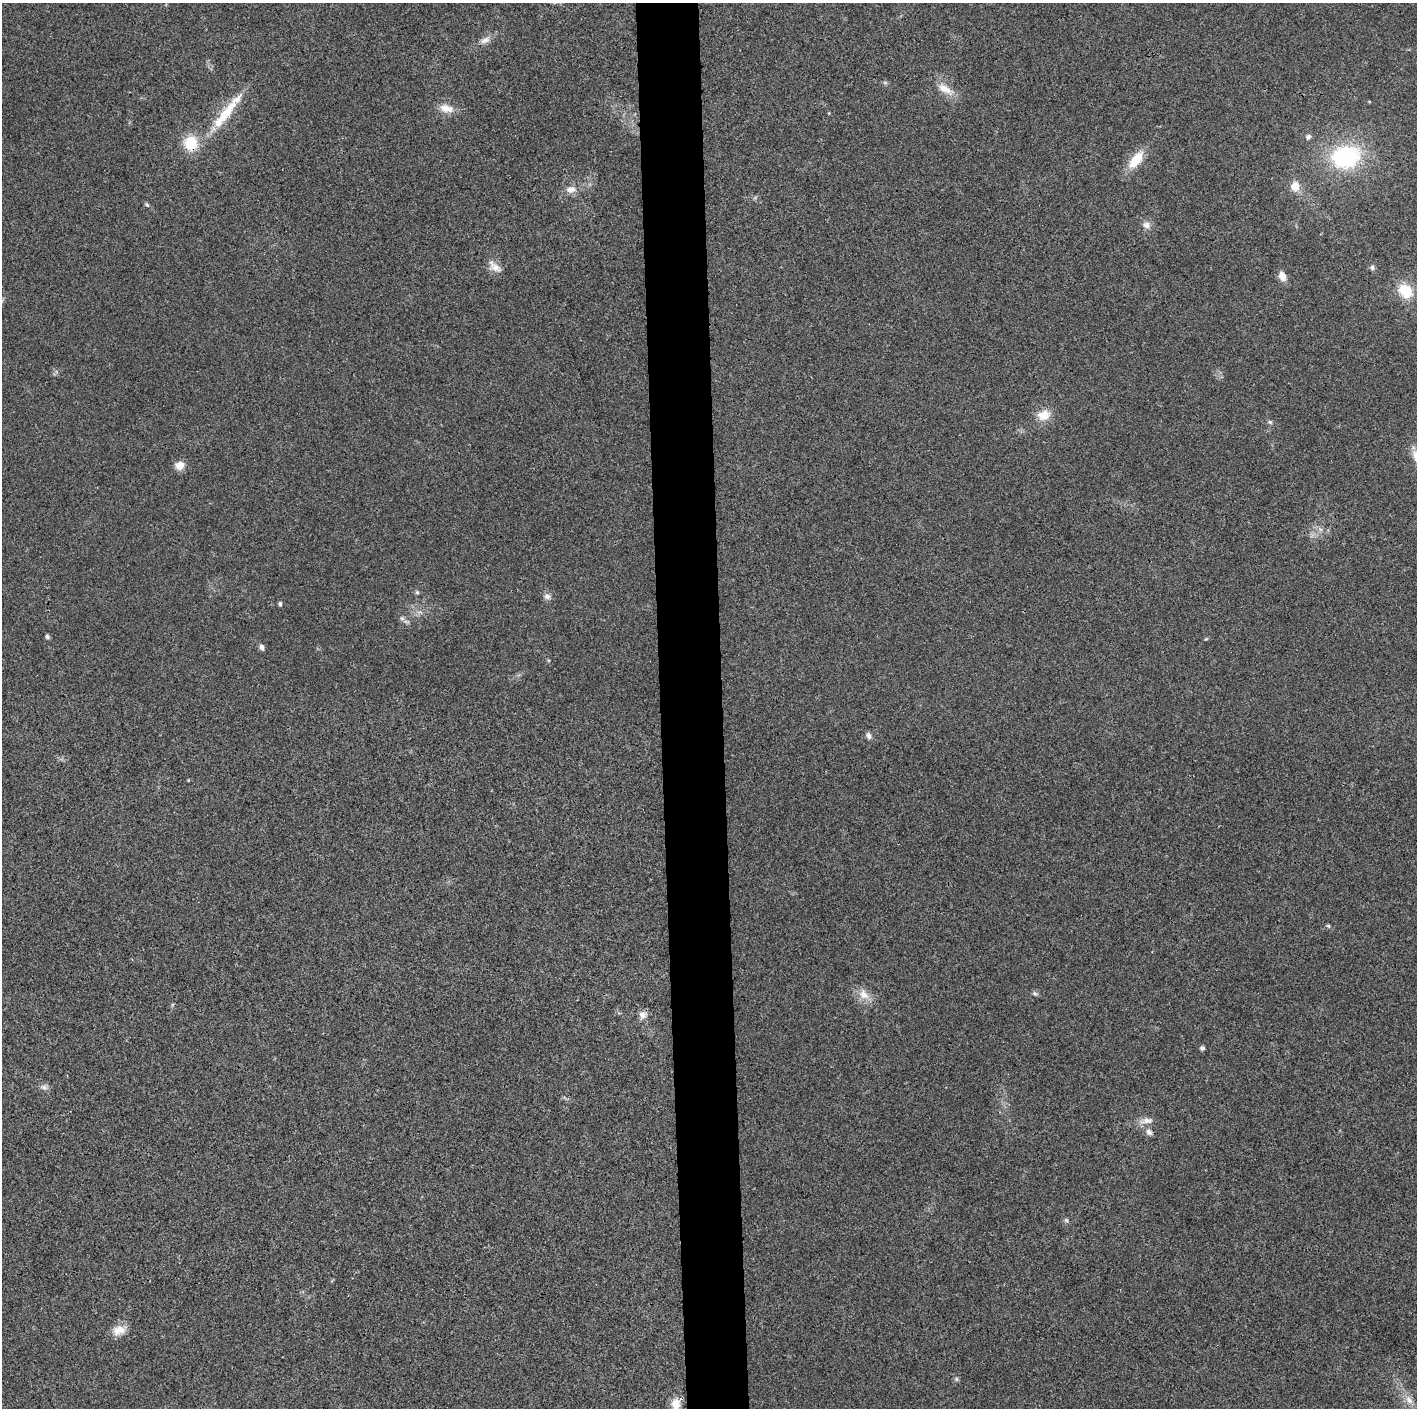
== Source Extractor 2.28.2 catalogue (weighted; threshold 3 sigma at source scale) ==
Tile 5 of 3 x 3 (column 2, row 2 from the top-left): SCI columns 1417-2831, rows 1407-2812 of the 4247 x 4221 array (HDU 1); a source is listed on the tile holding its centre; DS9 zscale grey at full resolution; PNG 1419 x 1410 px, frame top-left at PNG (2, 3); no overlay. Shown black and unused: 4% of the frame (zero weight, under 3 of 4 exposures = <1% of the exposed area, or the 3 px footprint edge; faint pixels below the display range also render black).
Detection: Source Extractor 2.28.2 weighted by HDU 2 'WHT'; one run over the whole footprint, this tile lists its part. Background 0.0243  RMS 0.0055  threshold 0.0246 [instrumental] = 3 sigma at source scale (4.5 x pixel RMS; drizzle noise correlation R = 1.50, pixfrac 1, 0.05/0.05 arcsec/px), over >= 5 px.
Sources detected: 41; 1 inside a brighter listed object's ellipse — not listed separately; the other 40 listed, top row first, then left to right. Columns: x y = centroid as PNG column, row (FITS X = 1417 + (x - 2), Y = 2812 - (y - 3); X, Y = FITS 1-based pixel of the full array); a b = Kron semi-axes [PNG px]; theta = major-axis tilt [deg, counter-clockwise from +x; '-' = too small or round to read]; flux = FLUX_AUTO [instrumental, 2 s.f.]
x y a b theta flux
485 40 14 8 24 3.4
944 89 21 10 -30 6.9
446 108 19 10 -13 6
226 113 39 13 52 18
1308 137 5 5 - 1.8
191 143 14 13 - 16
1346 157 31 24 13 55
1136 160 21 10 51 13
1295 186 11 9 -87 6.5
571 189 13 8 9 4.2
147 205 7 4 -52 0.91
1147 225 9 8 - 3
496 268 17 10 -20 4.4
1372 268 7 5 -89 1.2
1282 276 10 7 -70 5.3
1405 291 16 12 -47 15
1044 415 15 11 20 7.8
1270 422 7 4 -44 0.89
1416 457 20 9 -75 5.1
180 465 10 9 - 5.1
417 592 6 5 - 0.87
547 596 10 8 -32 2.1
280 604 5 4 - 1.1
402 618 6 6 - 1.3
47 637 6 5 - 1
262 647 8 5 -72 1.7
869 736 9 6 -61 1.8
1328 926 5 4 - 0.79
864 994 16 12 -52 6
1035 994 8 5 -40 1.1
642 1015 10 9 - 3.1
1202 1048 4 4 - 1.5
44 1087 8 6 -21 1.7
1147 1121 20 7 6 3.9
1149 1132 10 7 -57 2.3
1066 1220 6 4 -44 0.87
119 1330 18 12 15 6.1
956 1379 6 4 90 0.81
1409 1400 13 8 -53 4
676 1404 14 10 88 6.7
Overlapping masked pixels (flux is a lower limit): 1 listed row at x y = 191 143
Isophote crosses this tile's border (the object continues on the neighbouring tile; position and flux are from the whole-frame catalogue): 2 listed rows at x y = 1416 457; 676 1404